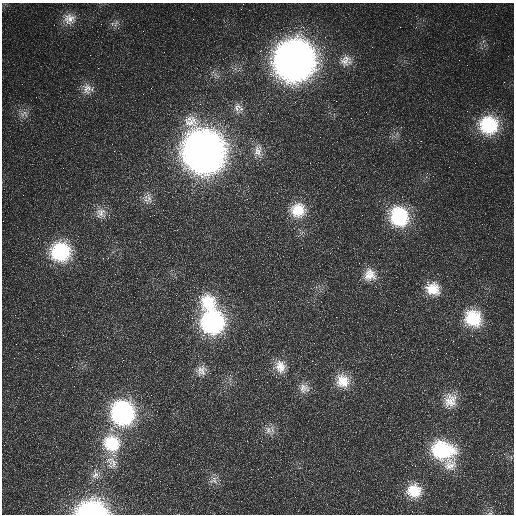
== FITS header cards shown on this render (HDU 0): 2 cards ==
NAXIS1  =                  512
NAXIS2  =                  512

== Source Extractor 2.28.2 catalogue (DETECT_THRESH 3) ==
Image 512 x 512 px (HDU 0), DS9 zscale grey, 1 PNG px = 1 image px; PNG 516 x 516 px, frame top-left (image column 1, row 512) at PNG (2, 3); no overlay
Background 218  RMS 7.6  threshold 22.8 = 3 sigma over >= 5 px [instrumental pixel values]
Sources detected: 44; all 44 listed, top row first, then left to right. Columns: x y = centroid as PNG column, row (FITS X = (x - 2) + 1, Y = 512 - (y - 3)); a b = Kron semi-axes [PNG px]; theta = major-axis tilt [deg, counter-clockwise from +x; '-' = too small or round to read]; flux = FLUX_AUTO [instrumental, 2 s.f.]
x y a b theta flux
69 19 19 17 3 8400
116 23 11 5 71 1800
400 27 2 2 - 220
294 60 22 22 - 810000
346 61 17 16 - 6600
87 89 16 14 0 5700
238 108 15 13 -53 4700
366 112 2 2 - 270
24 114 14 9 3 3300
489 125 20 19 - 34000
204 151 25 22 -65 900000
258 151 20 11 90 6000
63 168 2 2 - 230
148 198 16 11 82 4300
298 210 19 18 - 16000
101 213 16 15 - 6000
399 216 23 20 -60 39000
38 238 2 2 - 260
60 252 20 19 - 45000
370 275 18 17 - 8600
433 289 20 16 -24 12000
208 302 23 20 -27 21000
473 318 22 19 -45 24000
212 322 21 20 - 99000
198 356 3 2 - 720
280 367 20 16 -70 9200
201 370 17 14 41 5800
343 381 19 17 -58 12000
304 388 16 14 -26 5700
450 400 21 18 73 10000
123 413 22 21 - 97000
268 430 17 11 -40 4700
112 444 24 22 -70 30000
442 450 28 21 -18 42000
112 463 21 15 -61 8800
450 466 19 14 12 7800
258 469 2 2 - 180
95 475 15 12 82 5300
59 478 2 2 - 240
214 480 13 11 22 4000
408 481 5 3 - 710
414 491 18 17 - 15000
91 510 24 14 2 87000
490 513 6 4 29 850
At the frame edge (FLAGS 8, measured only in part): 2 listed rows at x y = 91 510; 490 513